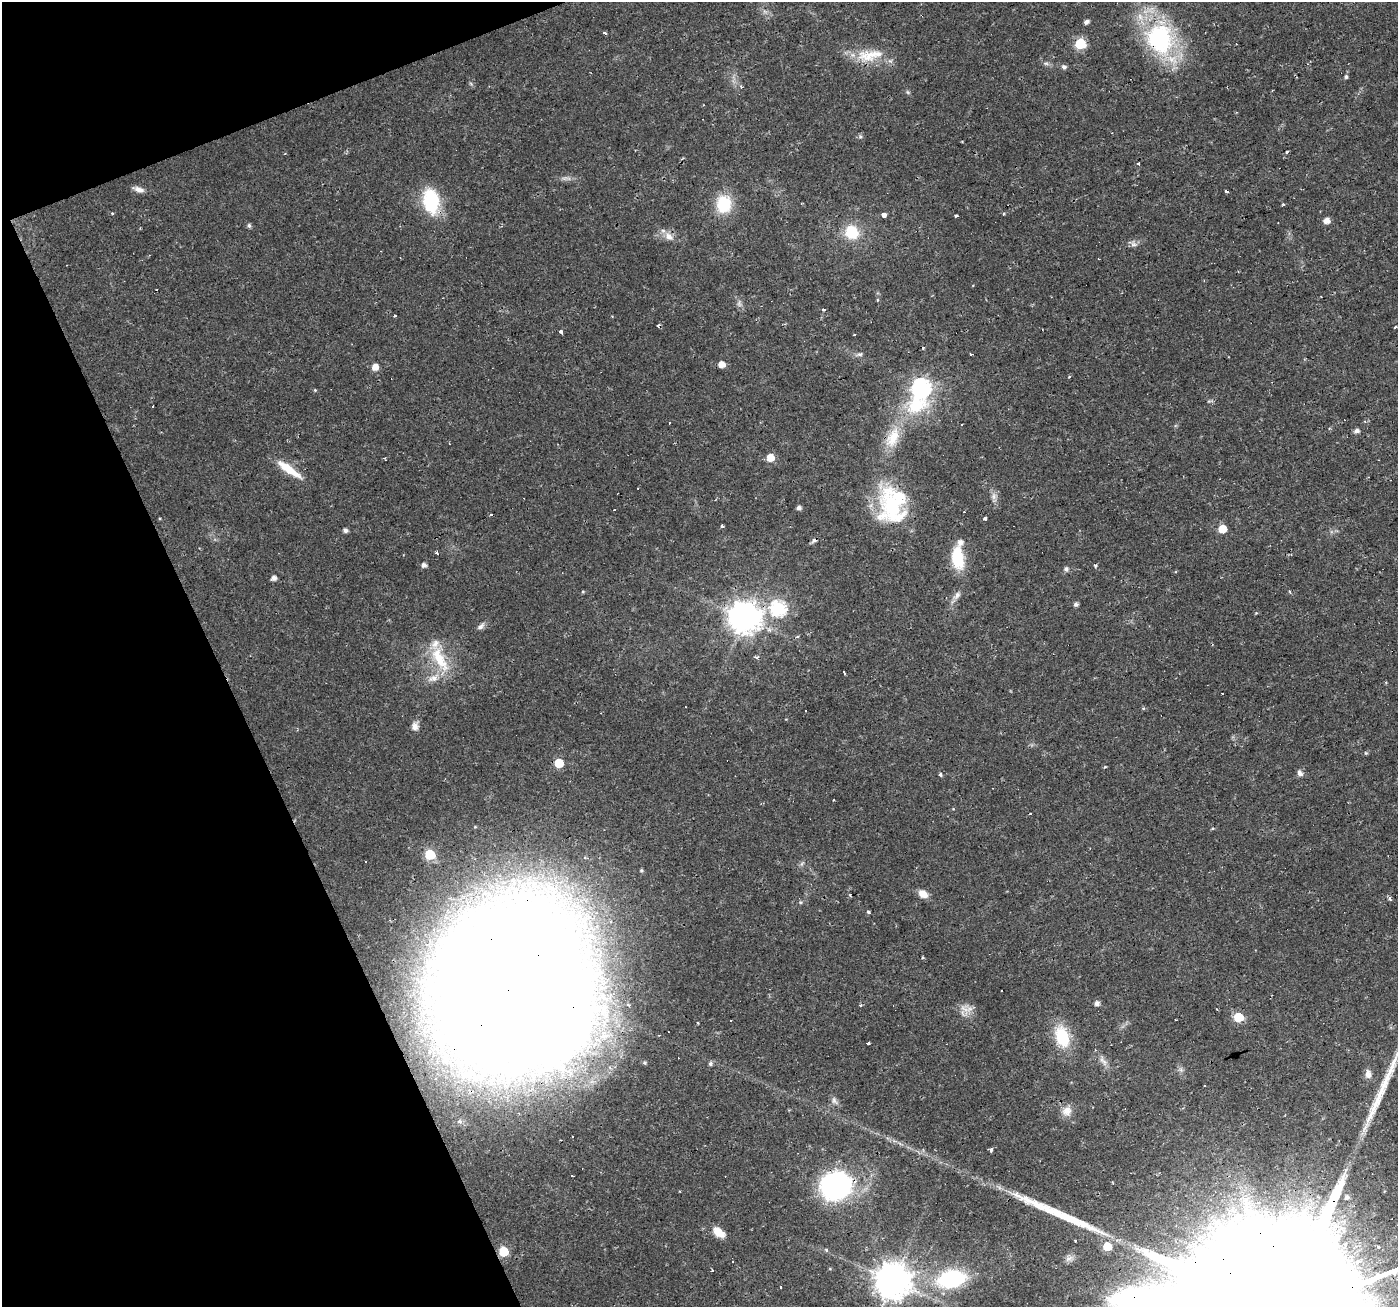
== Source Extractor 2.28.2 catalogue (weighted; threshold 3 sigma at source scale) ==
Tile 5 of 4 x 4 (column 1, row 2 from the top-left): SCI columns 1-1396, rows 2742-4046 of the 5582 x 5430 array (HDU 1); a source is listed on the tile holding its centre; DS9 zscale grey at full resolution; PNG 1400 x 1309 px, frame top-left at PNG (2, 2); no overlay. Shown black and unused: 19% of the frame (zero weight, under 2 of 3 exposures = <1% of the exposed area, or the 3 px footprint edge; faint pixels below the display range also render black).
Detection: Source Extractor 2.28.2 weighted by HDU 2 'WHT'; one run over the whole footprint, this tile lists its part. Background 0.0171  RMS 0.0023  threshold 0.0102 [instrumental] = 3 sigma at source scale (4.5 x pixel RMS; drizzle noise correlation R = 1.50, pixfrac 1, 0.0396/0.0396 arcsec/px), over >= 5 px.
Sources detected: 148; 2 too faint to see at this stretch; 1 inside a brighter object's white glare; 28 cosmic-ray / hot-pixel residue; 1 long thin detection or spike segment (spike, bleed or trail) — not listed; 4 inside a brighter listed object's ellipse — not listed separately; the other 112 listed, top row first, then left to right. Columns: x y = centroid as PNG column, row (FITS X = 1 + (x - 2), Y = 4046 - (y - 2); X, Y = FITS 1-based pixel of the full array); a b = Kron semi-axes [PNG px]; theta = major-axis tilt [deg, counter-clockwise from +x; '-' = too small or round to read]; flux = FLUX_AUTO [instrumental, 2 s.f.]
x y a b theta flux
765 12 7 4 -19 0.56
1086 22 5 4 - 0.82
605 33 3 2 - 0.66
1160 39 34 29 -68 31
1080 44 6 6 - 16
869 55 40 16 8 6.9
1046 63 8 5 -7 0.54
1064 67 7 6 - 0.6
1346 77 6 5 - 0.41
741 87 4 3 - 0.57
908 92 6 5 - 0.34
703 105 3 2 - 0.37
860 137 6 5 - 0.44
962 141 3 2 - 0.16
1287 152 4 3 - 0.32
1138 163 3 3 - 0.3
139 189 14 6 -17 1.3
1226 192 4 3 - 1.3
431 201 27 16 -82 14
724 204 14 12 89 11
1283 205 3 3 - 0.44
112 213 3 3 - 0.66
883 215 3 3 - 33
956 216 4 3 - 0.58
1326 221 5 5 - 2
249 225 5 5 - 0.52
852 232 14 13 - 7.2
669 236 14 9 -46 1.9
1134 244 10 4 0 0.73
824 310 4 3 - 1.4
395 316 3 3 - 0.58
1395 327 3 3 - 1.5
560 331 4 3 - 0.75
860 354 8 5 14 0.57
722 364 5 5 - 2.2
375 367 6 6 - 2
921 389 15 8 74 79
315 390 4 3 - 0.2
1356 431 5 5 - 0.96
893 437 34 15 68 6.9
384 458 3 2 - 0.25
770 458 6 6 - 3.5
289 469 35 8 -35 4.8
994 496 10 7 81 1
892 506 50 32 -75 21
799 508 5 4 - 0.81
615 510 3 3 - 0.53
985 519 4 3 - 0.7
722 526 3 3 - 2.4
1222 529 5 5 - 4.4
345 530 4 4 - 0.85
814 540 8 5 25 0.52
436 553 3 3 - 0.45
957 558 27 14 -84 7.9
424 565 5 4 - 0.94
1095 566 3 3 - 2
1066 569 6 6 - 0.63
274 578 5 4 - 1.1
583 592 5 4 - 0.24
957 595 13 7 53 1.2
1076 604 5 4 - 0.73
778 608 7 7 - 43
1256 613 4 4 - 0.19
745 618 10 9 - 390
481 626 11 6 49 0.81
756 657 5 3 - 0.58
439 659 42 15 -61 8.4
844 673 4 3 - 0.72
433 678 14 9 13 2
805 711 3 2 - 0.62
415 726 11 8 -89 1.3
1366 753 5 3 - 0.23
559 763 6 5 - 9.1
1105 767 4 3 - 0.21
1300 773 7 6 - 0.94
940 775 5 4 - 0.36
430 855 6 6 - 15
365 862 3 3 - 0.61
802 863 7 4 20 0.4
641 870 5 5 - 0.35
923 894 11 8 -34 2.1
850 895 4 2 - 0.23
1390 898 7 4 -70 0.39
800 902 5 3 - 0.27
869 912 3 3 - 0.48
512 984 98 90 87 1300
1097 1003 6 5 - 0.87
964 1009 16 11 -37 2.2
1238 1017 6 6 - 11
731 1020 3 3 - 1.7
698 1023 3 3 - 0.26
1062 1037 21 13 -71 11
868 1043 4 3 - 0.42
1103 1061 17 6 -57 1.4
710 1064 6 5 - 0.48
1181 1070 7 4 -72 0.54
1368 1074 11 7 -87 1.3
1386 1079 76 10 66 9.8
834 1100 11 7 -72 0.9
1067 1111 14 12 28 2.1
991 1149 3 3 - 39
836 1185 17 15 22 77
1347 1197 6 5 - 0.75
718 1232 12 7 -39 3.7
1107 1246 5 5 - 6.1
1378 1247 4 3 - 0.56
826 1250 3 3 - 0.6
504 1252 6 6 - 13
1069 1258 12 7 31 1.1
712 1270 3 3 - 0.76
952 1279 26 16 13 21
893 1281 10 10 - 540
Overlapping masked pixels (flux is a lower limit): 9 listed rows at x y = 1160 39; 669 236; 921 389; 892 506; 814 540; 778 608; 745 618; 512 984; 836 1185